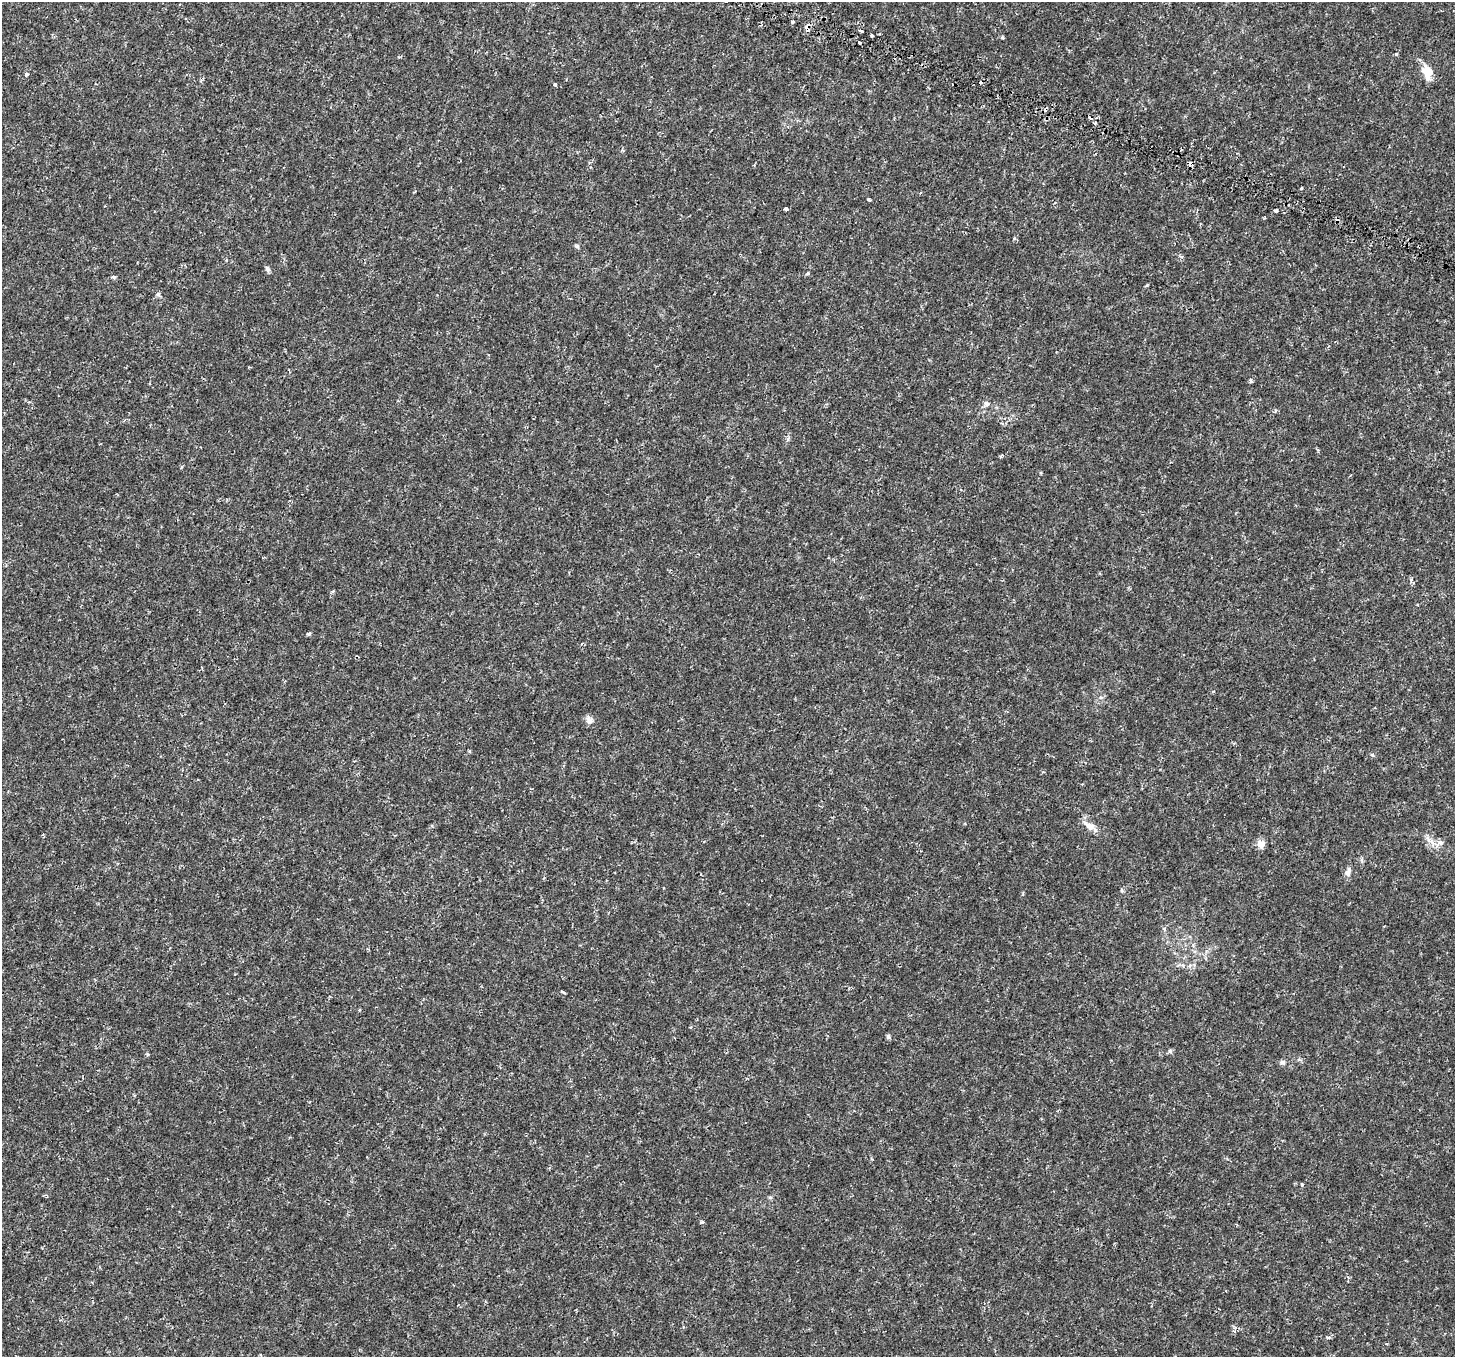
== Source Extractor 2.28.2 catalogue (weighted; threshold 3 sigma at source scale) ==
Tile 10 of 4 x 4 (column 2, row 3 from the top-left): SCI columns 1638-3090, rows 1823-3177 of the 6181 x 6286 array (HDU 1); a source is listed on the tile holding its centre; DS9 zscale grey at full resolution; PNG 1457 x 1359 px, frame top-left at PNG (2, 2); no overlay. Shown black and unused: <1% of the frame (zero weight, under 2 of 4 exposures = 6% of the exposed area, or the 3 px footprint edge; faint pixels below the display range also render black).
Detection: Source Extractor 2.28.2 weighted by HDU 2 'WHT'; one run over the whole footprint, this tile lists its part. Background 2.81e-04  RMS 0.0011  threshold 0.00496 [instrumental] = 3 sigma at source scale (4.5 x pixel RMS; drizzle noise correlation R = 1.50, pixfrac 1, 0.0396/0.0396 arcsec/px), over >= 5 px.
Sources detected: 48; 6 cosmic-ray / hot-pixel residue — not listed; the other 42 listed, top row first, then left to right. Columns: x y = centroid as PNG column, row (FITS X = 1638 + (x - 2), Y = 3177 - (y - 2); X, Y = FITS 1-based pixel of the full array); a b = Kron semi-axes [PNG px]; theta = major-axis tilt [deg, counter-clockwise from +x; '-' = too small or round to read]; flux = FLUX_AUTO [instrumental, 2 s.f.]
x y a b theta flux
792 22 3 3 - 0.2
860 31 3 3 - 0.25
872 35 4 3 - 0.27
1003 38 4 3 - 0.11
859 42 3 3 - 0.51
1396 54 4 4 - 0.099
1427 72 17 12 -75 1.3
26 74 4 4 - 0.22
555 85 3 3 - 0.19
1095 123 4 3 - 0.12
1301 188 3 3 - 0.11
869 199 4 3 - 0.17
786 209 4 3 - 0.23
1276 211 4 4 - 0.18
577 246 5 5 - 0.15
267 269 8 5 -59 0.2
807 273 5 4 - 0.13
114 277 6 4 -16 0.15
158 294 7 6 - 0.17
1251 381 5 4 - 0.15
987 404 7 6 - 0.26
332 591 5 3 - 0.11
308 634 5 4 - 0.17
589 720 12 9 -60 0.39
470 751 5 3 - 0.099
1372 755 6 4 -1 0.11
1089 826 20 9 -30 0.74
1432 842 7 4 -71 0.27
1440 843 8 6 -3 0.31
1261 844 5 5 - 1.2
1348 872 12 6 72 0.41
1121 890 6 3 -71 0.099
1164 929 6 4 -80 0.21
562 992 6 3 -10 0.12
888 1036 6 5 - 0.16
1170 1051 6 5 - 0.17
148 1054 4 4 - 0.11
1282 1062 7 6 - 0.25
1302 1184 4 3 - 0.11
770 1197 6 4 -18 0.11
702 1222 5 3 - 0.14
1328 1337 6 3 -18 0.1
Unlisted compact peaks at least as high as the median listed source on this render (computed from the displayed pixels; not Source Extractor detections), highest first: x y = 1147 285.